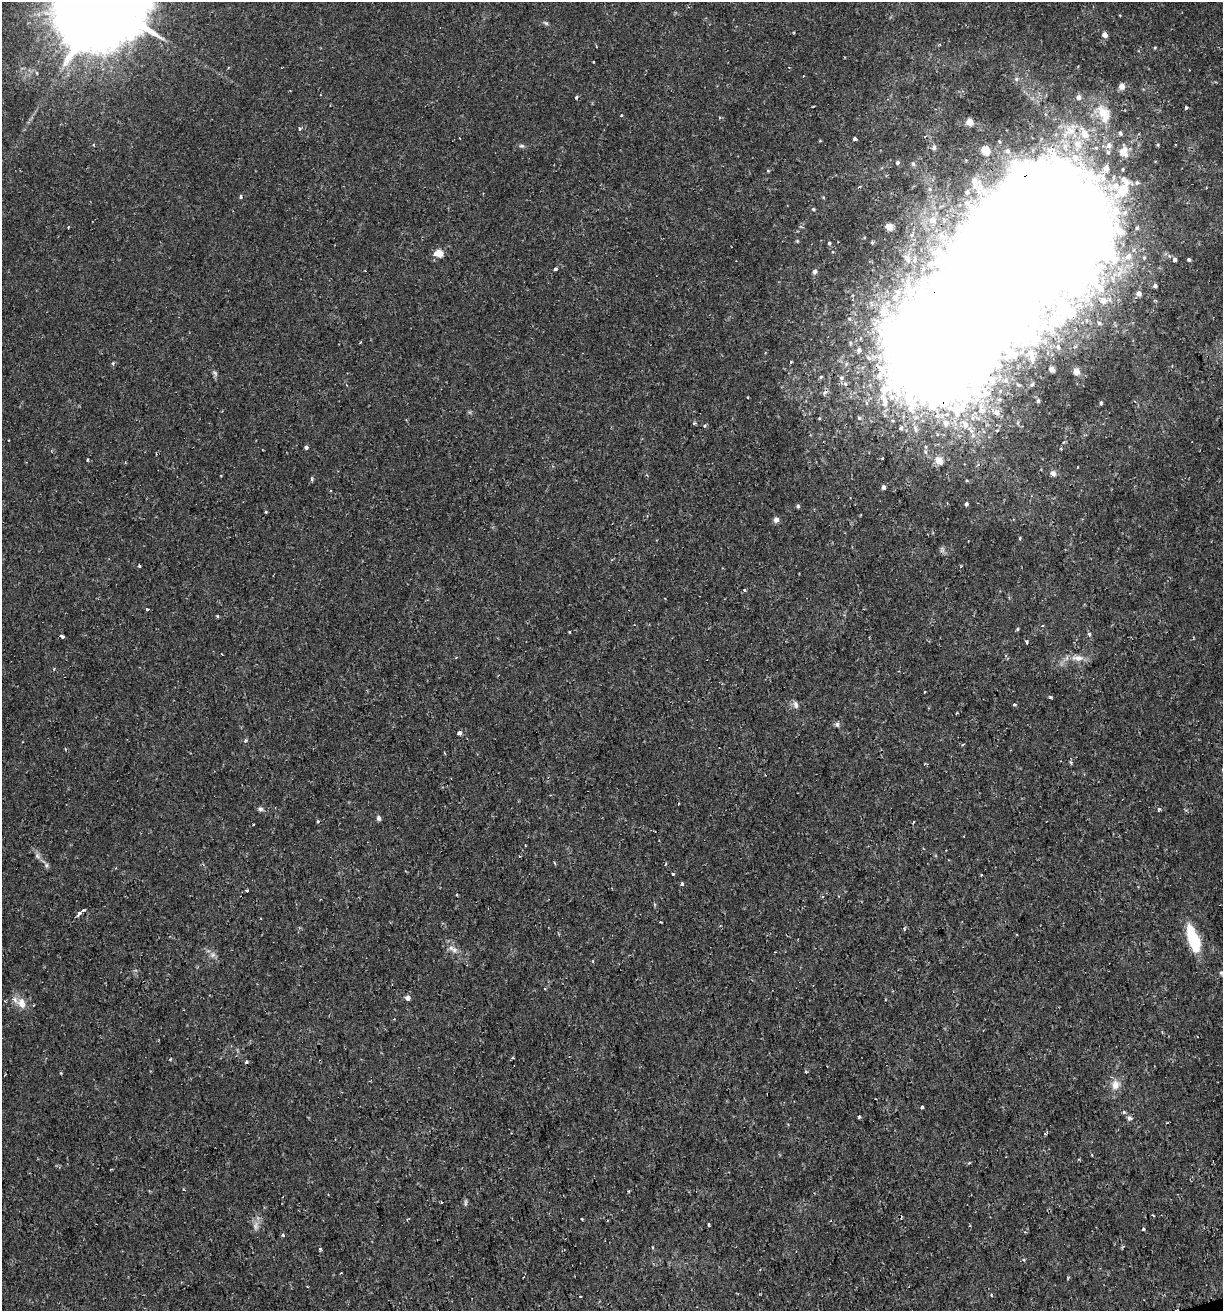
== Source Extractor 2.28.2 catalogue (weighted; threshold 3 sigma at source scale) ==
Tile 6 of 4 x 4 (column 2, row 2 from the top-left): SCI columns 1276-2496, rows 2620-3928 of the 5044 x 5237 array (HDU 1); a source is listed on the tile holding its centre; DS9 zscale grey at full resolution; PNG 1225 x 1313 px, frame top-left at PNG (2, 2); no overlay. Shown black and unused: <1% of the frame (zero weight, under 2 of 3 exposures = <1% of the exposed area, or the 3 px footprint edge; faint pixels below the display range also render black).
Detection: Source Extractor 2.28.2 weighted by HDU 2 'WHT'; one run over the whole footprint, this tile lists its part. Background 0.01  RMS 0.0013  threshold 0.0059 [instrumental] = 3 sigma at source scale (4.5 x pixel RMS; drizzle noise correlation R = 1.50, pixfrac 1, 0.0396/0.0396 arcsec/px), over >= 5 px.
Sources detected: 185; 9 inside a brighter object's white glare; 5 cosmic-ray / hot-pixel residue — not listed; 11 inside a brighter listed object's ellipse — not listed separately; the other 160 listed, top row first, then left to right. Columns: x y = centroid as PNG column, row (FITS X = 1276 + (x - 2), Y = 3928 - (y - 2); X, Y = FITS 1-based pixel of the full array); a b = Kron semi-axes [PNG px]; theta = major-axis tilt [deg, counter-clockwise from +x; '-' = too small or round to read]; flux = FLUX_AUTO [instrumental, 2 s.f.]
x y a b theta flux
102 2 30 23 -83 2600
546 23 8 5 -27 0.25
1105 35 4 4 - 0.88
596 46 3 2 - 0.11
593 62 3 2 - 0.14
37 73 6 3 -71 0.15
1016 79 6 5 - 0.25
1122 86 6 5 - 1
576 97 5 3 - 0.23
1078 97 5 5 - 0.62
1186 107 3 3 - 0.45
1104 114 29 16 -68 3.6
621 115 3 3 - 0.21
970 122 5 5 - 2.5
300 128 4 3 - 0.35
1069 131 24 12 33 2.7
1084 134 16 9 -67 1.9
855 139 4 3 - 0.79
999 142 5 5 - 0.21
1077 144 12 10 -52 1.5
93 145 3 3 - 0.2
1109 145 8 8 - 0.62
522 146 8 5 -6 0.27
934 147 7 6 - 0.4
985 150 5 5 - 4.6
1007 151 8 7 - 0.61
1124 152 12 10 -83 1.4
897 162 5 5 - 0.31
913 164 7 5 -48 0.35
768 171 5 3 - 0.13
974 180 10 7 -76 0.99
1137 183 6 5 - 0.22
1116 186 16 10 -37 2
930 189 7 5 -23 0.31
967 192 3 3 - 0.31
241 196 4 3 - 0.49
813 209 4 3 - 0.15
933 220 8 7 - 0.8
889 226 5 5 - 2.9
68 227 3 3 - 0.11
959 227 4 4 - 0.21
1137 228 5 5 - 0.26
1033 230 93 69 60 1100
912 235 6 4 -71 0.27
829 243 5 4 - 0.23
438 253 7 4 4 3.6
1128 256 9 8 - 1.1
907 258 10 8 -70 1
1175 259 4 4 - 0.38
1189 259 4 4 - 0.26
929 264 6 6 - 0.55
555 269 3 3 - 0.53
815 271 5 4 - 0.5
1155 286 4 4 - 0.38
1139 293 5 5 - 0.77
895 297 11 11 - 1.6
1103 301 7 7 - 0.91
883 312 15 12 42 2.3
1099 323 6 5 - 0.25
1032 339 19 10 -16 1.8
1058 347 6 5 - 0.24
859 350 5 4 - 0.43
1031 353 4 4 - 0.55
1013 355 11 7 36 0.5
1032 358 4 4 - 0.49
791 362 4 3 - 0.14
1051 369 4 4 - 0.86
1076 371 7 6 - 1
215 373 8 5 -55 0.28
821 377 5 4 - 0.17
841 378 6 5 - 0.25
993 381 7 6 - 0.5
748 397 3 2 - 0.088
1038 401 5 4 - 0.22
1101 403 5 4 - 0.26
982 410 13 10 -5 1.4
997 413 8 7 - 0.74
819 418 3 3 - 0.19
859 418 6 4 -22 0.21
946 423 8 7 - 0.96
965 425 10 8 -57 1
705 426 5 4 - 0.2
901 428 6 5 - 0.3
1064 442 5 3 - 0.15
306 447 4 4 - 0.33
87 460 3 3 - 0.15
939 460 5 5 - 2.8
1053 473 6 5 - 0.59
221 475 3 2 - 0.1
312 479 5 3 - 0.17
883 487 4 4 - 0.48
966 504 4 3 - 0.31
798 506 5 4 - 0.24
266 512 3 3 - 0.16
776 520 5 4 - 0.87
139 566 3 3 - 0.63
744 590 3 3 - 0.49
147 609 3 3 - 0.28
217 616 3 3 - 0.2
1017 629 4 4 - 0.16
570 632 3 2 - 0.19
1089 634 4 4 - 0.3
62 636 4 3 - 0.38
1027 642 4 3 - 0.26
1078 658 19 9 -2 1.3
54 668 5 3 - 0.13
924 692 3 2 - 0.095
1050 697 5 3 - 0.19
1014 704 4 3 - 0.27
796 705 10 6 -70 0.43
837 725 7 5 -89 0.28
459 733 4 4 - 0.81
245 740 4 4 - 0.26
963 744 5 3 - 0.13
444 753 3 3 - 0.15
1070 762 5 3 - 0.18
260 809 7 5 12 0.31
1159 809 5 4 - 0.22
379 818 6 5 - 0.38
318 821 3 3 - 0.28
253 824 2 2 - 0.11
37 856 9 6 -52 0.44
46 865 6 6 - 0.27
673 874 3 3 - 0.43
682 884 3 3 - 1.1
247 891 3 3 - 0.25
81 912 9 3 41 1.2
661 922 3 2 - 0.12
904 929 5 3 - 0.14
1193 939 26 9 -71 7.4
454 950 8 6 -2 0.51
213 955 8 5 20 0.39
1221 973 6 4 -68 0.21
545 988 3 3 - 0.15
407 998 4 4 - 0.82
22 1003 13 10 -65 1.4
512 1058 4 3 - 0.15
170 1059 3 3 - 0.15
246 1062 4 3 - 0.24
1115 1085 13 10 77 1.2
922 1107 3 3 - 0.49
1124 1112 3 3 - 0.27
859 1117 3 3 - 0.3
1129 1118 7 6 - 0.34
1046 1133 7 3 44 0.23
1092 1155 3 3 - 0.12
969 1163 4 3 - 0.13
629 1191 4 3 - 0.14
441 1202 3 3 - 0.17
465 1203 9 4 89 0.26
1152 1215 3 2 - 0.12
582 1219 3 2 - 0.14
407 1220 4 3 - 0.15
709 1225 4 3 - 0.22
255 1226 13 5 86 0.65
1143 1229 3 3 - 0.39
283 1235 4 3 - 0.22
652 1247 4 3 - 0.12
320 1249 4 4 - 0.2
580 1296 3 2 - 0.17
Overlapping masked pixels (flux is a lower limit): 1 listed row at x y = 1033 230
Isophote crosses this tile's border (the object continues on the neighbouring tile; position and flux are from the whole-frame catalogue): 1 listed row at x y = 102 2
Unlisted compact peaks at least as high as the median listed source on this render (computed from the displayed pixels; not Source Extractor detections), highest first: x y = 113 363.